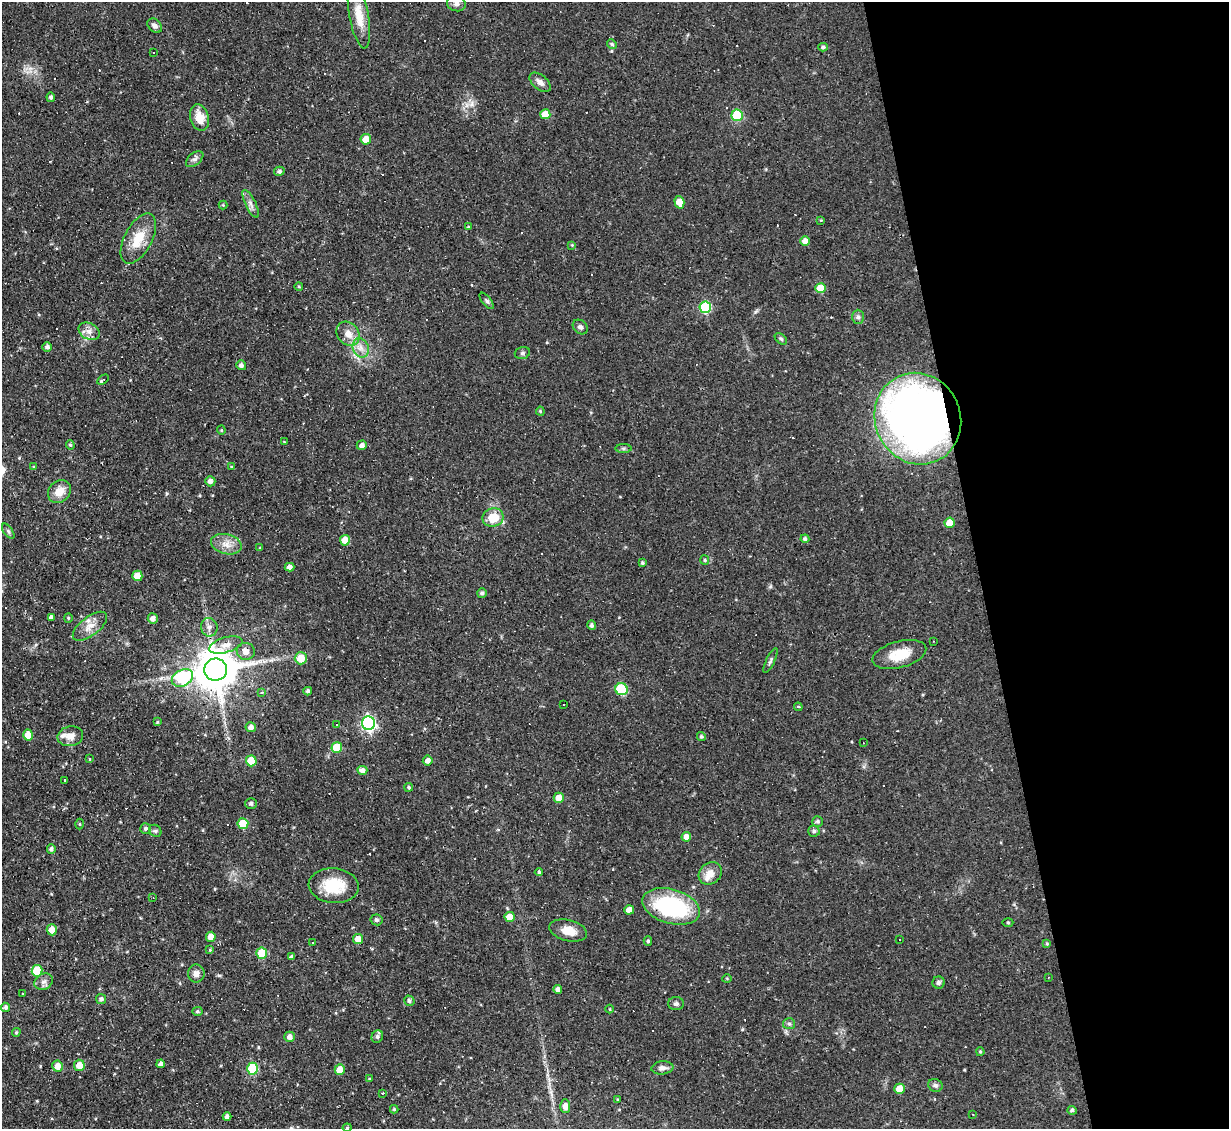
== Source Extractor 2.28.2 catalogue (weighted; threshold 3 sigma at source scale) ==
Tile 12 of 4 x 4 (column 4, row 3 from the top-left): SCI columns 3683-4909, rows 1374-2500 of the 4909 x 4884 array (HDU 1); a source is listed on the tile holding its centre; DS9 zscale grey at full resolution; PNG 1231 x 1131 px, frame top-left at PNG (2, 2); each listed source drawn as its Kron ellipse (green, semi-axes under 4 px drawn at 4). Shown black and unused: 20% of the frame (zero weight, under 2 of 3 exposures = <1% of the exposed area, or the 3 px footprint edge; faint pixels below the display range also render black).
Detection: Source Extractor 2.28.2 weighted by HDU 2 'WHT'; one run over the whole footprint, this tile lists its part. Background 0.067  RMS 0.0045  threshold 0.0204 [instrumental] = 3 sigma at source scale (4.5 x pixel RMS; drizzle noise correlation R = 1.50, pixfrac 1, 0.05/0.05 arcsec/px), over >= 5 px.
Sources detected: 197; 33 cosmic-ray / hot-pixel residue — neither listed nor drawn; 5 inside a brighter listed object's ellipse — not listed separately; the other 159 listed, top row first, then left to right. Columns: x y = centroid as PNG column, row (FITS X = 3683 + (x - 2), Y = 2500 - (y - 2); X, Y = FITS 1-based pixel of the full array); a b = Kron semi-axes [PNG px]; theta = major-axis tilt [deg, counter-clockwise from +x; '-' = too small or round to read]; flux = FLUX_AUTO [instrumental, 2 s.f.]
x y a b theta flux
456 4 9 7 -13 1.7
359 15 33 9 -80 8.4
155 26 8 6 -43 1.5
612 44 5 4 - 0.63
823 47 4 4 - 0.9
153 53 2 2 - 0.39
540 82 12 7 -39 2.5
51 97 4 4 - 1
545 114 5 5 - 7
737 115 6 5 - 28
199 117 13 9 -73 6.6
366 139 5 5 - 5.1
195 159 10 6 39 1.5
279 171 5 4 - 1.1
679 202 6 5 - 6.6
251 204 15 5 -64 2.1
223 205 4 4 - 0.42
821 220 4 4 - 0.39
468 227 4 3 - 0.36
138 238 27 13 62 11
805 241 5 4 - 2.5
572 245 4 4 - 0.41
299 287 4 3 - 0.43
821 288 5 5 - 9.1
487 301 10 4 -51 0.99
705 307 6 6 - 32
858 317 7 6 - 1.2
580 327 8 6 -43 1.4
89 331 11 8 -28 3
348 334 13 10 -51 4.6
781 339 7 4 -41 0.86
47 347 5 5 - 1.4
361 348 10 8 -68 2.9
522 353 8 5 16 0.98
241 365 5 5 - 1.6
103 380 6 3 33 1.2
540 411 4 4 - 0.57
918 419 46 43 -65 340
221 430 4 4 - 0.52
284 442 3 3 - 0.36
70 445 5 4 - 0.65
362 445 5 4 - 1.8
624 449 8 4 0 0.87
33 467 3 3 - 0.43
231 467 4 3 - 0.42
210 481 5 5 - 1.8
59 492 12 10 48 5.8
493 518 10 9 - 9.4
949 523 5 5 - 5.8
8 531 9 4 -55 0.94
805 539 4 4 - 0.94
345 540 5 5 - 6
226 544 15 10 -14 4.4
260 548 3 3 - 0.47
705 560 5 4 - 0.59
642 563 4 3 - 0.7
289 567 5 4 - 2.1
137 576 5 5 - 6.1
482 593 5 5 - 1
51 617 4 4 - 1.3
68 618 4 4 - 0.48
153 619 5 5 - 2.1
592 625 5 4 - 1.2
90 626 20 9 38 5
209 627 9 8 - 2.4
933 641 3 2 - 0.29
226 645 17 7 16 3.9
246 651 9 8 - 3.4
899 654 27 13 15 10
301 658 6 6 - 8.1
770 661 13 4 64 1.2
216 670 11 11 - 1800
182 678 11 8 28 31
621 689 6 6 - 27
308 691 4 3 - 1.1
261 692 3 3 - 3.2
563 704 3 3 - 0.64
798 707 4 3 - 0.74
157 722 4 3 - 0.48
368 723 7 6 - 99
337 724 3 2 - 0.62
251 727 5 5 - 2.4
28 735 5 5 - 6.9
70 736 13 10 11 4
701 736 5 4 - 0.77
863 743 3 2 - 0.25
337 747 5 5 - 12
89 758 3 3 - 1.1
428 760 5 5 - 2.5
251 761 5 5 - 13
362 770 5 4 - 1.9
65 780 3 3 - 2.5
409 787 4 4 - 0.74
559 798 5 5 - 5.3
251 804 5 5 - 1
818 821 5 5 - 0.82
79 824 5 3 - 0.36
243 824 5 5 - 13
145 829 5 5 - 0.93
155 831 7 5 -43 0.81
814 831 5 5 - 0.96
686 837 5 5 - 3
51 849 5 4 - 1.2
539 872 4 4 - 0.61
710 873 12 10 38 4.5
334 886 25 17 -5 15
153 897 3 2 - 0.38
671 906 30 17 -16 47
629 910 5 4 - 4
510 917 5 5 - 6.5
376 920 6 5 - 0.96
1008 922 5 3 - 0.43
52 930 6 5 - 4.7
568 931 19 10 -14 6
211 937 5 5 - 4.9
358 939 5 5 - 4.8
900 939 2 2 - 0.42
648 941 5 4 - 0.69
313 942 3 3 - 0.69
1047 944 4 4 - 0.54
210 950 3 3 - 0.45
262 953 5 5 - 15
292 957 4 3 - 1.2
37 971 5 5 - 15
196 974 9 8 - 2.6
1048 977 4 2 - 0.34
727 978 5 3 - 0.4
44 982 9 8 - 2
938 983 6 6 - 1.1
558 989 4 4 - 1.5
22 993 3 3 - 0.9
101 999 5 4 - 1.2
409 1001 5 5 - 1.1
676 1004 8 6 0 1.2
5 1007 5 4 - 0.91
610 1009 4 3 - 0.31
197 1011 5 4 - 0.62
789 1024 6 5 - 0.94
16 1032 4 3 - 0.5
290 1037 5 5 - 2.6
377 1037 6 5 - 1.2
980 1052 4 3 - 0.56
161 1064 4 4 - 1.3
79 1065 6 5 - 5.3
58 1066 5 5 - 4.5
662 1068 11 6 6 2
253 1069 6 5 - 25
340 1070 5 5 - 6.8
369 1079 4 3 - 0.39
935 1085 7 6 - 1.2
900 1089 5 5 - 8.2
382 1093 4 3 - 0.74
618 1100 4 3 - 0.45
565 1106 7 5 -88 2.6
394 1109 4 4 - 0.5
1072 1110 4 4 - 1.1
973 1115 2 2 - 0.25
227 1117 4 4 - 1.2
347 1128 4 4 - 0.49
Overlapping masked pixels (flux is a lower limit): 1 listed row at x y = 918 419
Isophote crosses this tile's border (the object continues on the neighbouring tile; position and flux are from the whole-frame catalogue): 1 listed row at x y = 347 1128